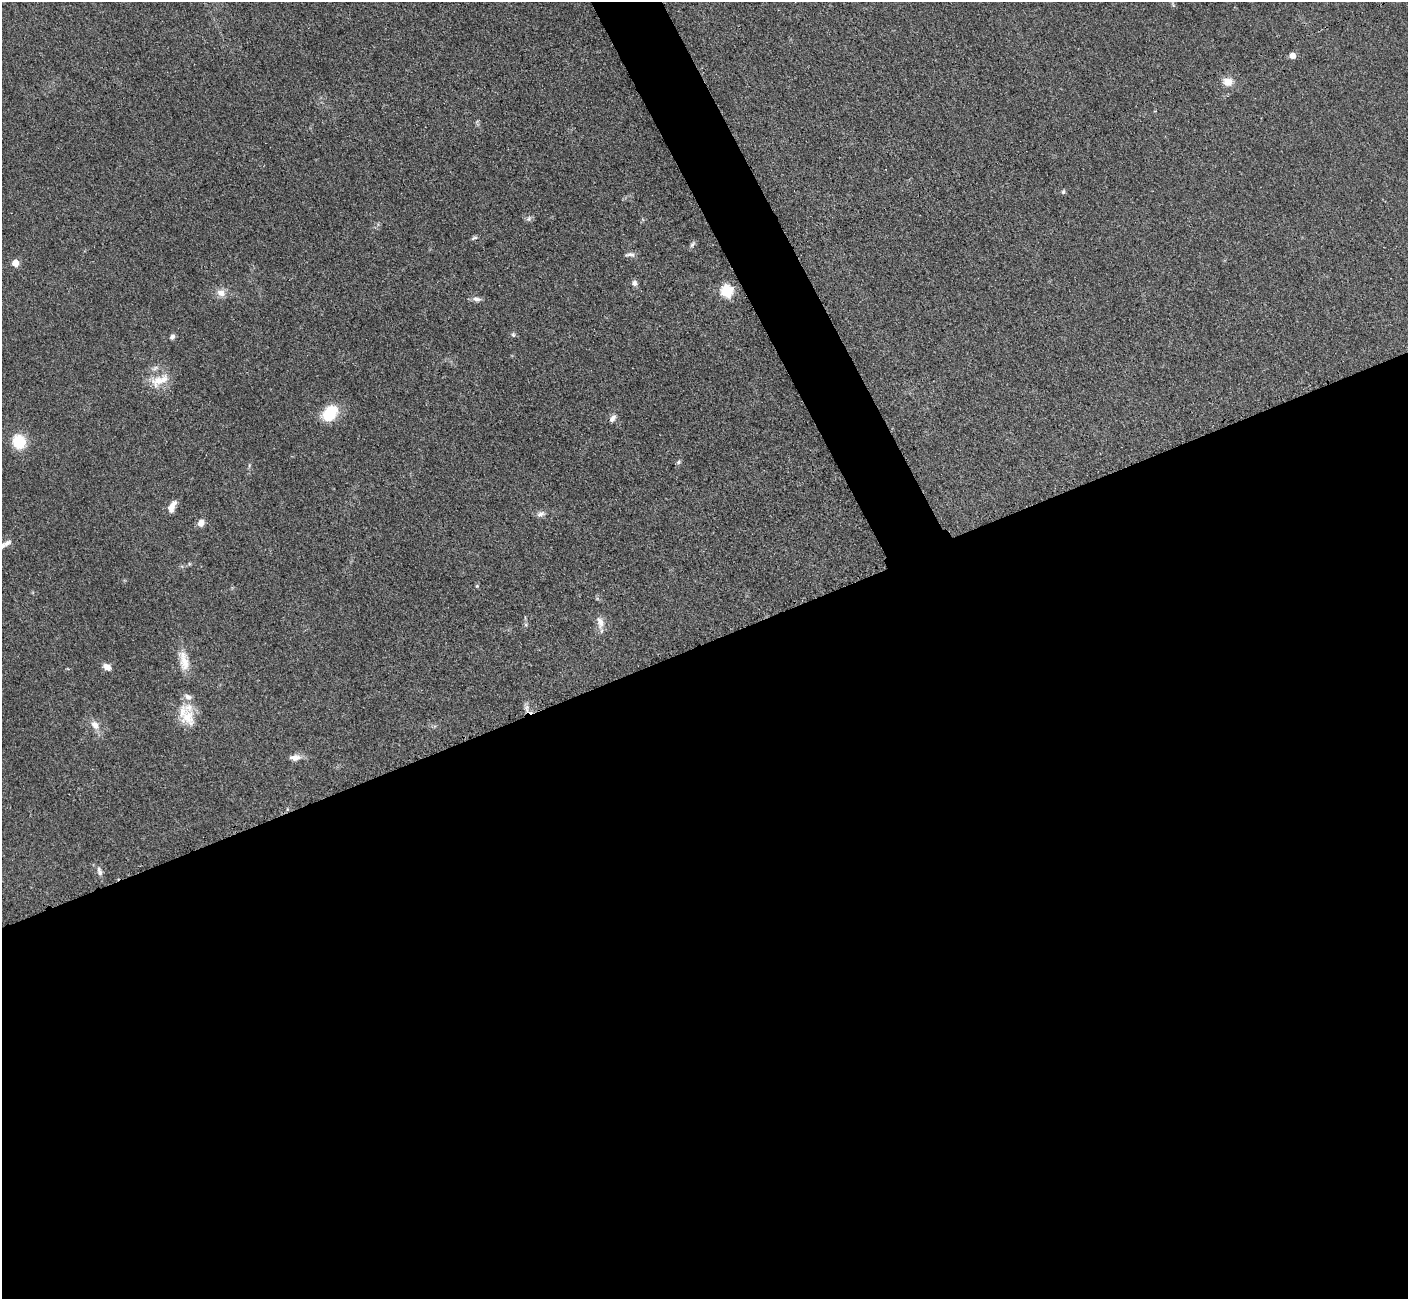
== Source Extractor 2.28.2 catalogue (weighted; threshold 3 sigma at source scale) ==
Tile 15 of 4 x 4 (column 3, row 4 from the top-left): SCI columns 2831-4236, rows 298-1594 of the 5660 x 5649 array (HDU 1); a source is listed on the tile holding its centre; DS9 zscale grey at full resolution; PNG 1410 x 1301 px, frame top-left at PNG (2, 2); no overlay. Shown black and unused: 53% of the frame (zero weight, under 3 of 4 exposures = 2% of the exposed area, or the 3 px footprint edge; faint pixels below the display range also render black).
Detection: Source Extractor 2.28.2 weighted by HDU 2 'WHT'; one run over the whole footprint, this tile lists its part. Background 0.0466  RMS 0.0052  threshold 0.0235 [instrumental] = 3 sigma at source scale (4.5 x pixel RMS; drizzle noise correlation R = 1.50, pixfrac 1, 0.05/0.05 arcsec/px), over >= 5 px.
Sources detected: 38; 5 inside a brighter listed object's ellipse — not listed separately; the other 33 listed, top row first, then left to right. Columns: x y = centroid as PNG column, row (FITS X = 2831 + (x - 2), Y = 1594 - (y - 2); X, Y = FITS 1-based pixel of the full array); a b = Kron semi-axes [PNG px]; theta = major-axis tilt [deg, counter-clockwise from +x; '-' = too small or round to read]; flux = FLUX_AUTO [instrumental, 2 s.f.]
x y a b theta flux
1292 56 5 5 - 5.4
1228 82 10 9 - 5.6
1063 192 5 5 - 0.95
529 219 8 6 47 1.3
474 238 9 4 17 0.94
692 244 10 5 58 1.2
630 254 13 5 -4 1.9
15 263 5 5 - 9
635 283 7 6 - 2
726 291 6 6 - 53
221 293 10 9 - 4.2
477 299 11 7 -10 2.1
513 335 6 5 - 0.85
172 337 8 5 52 1.5
159 380 31 14 24 10
330 413 20 13 52 17
612 418 11 6 51 2.3
19 442 13 11 -78 18
678 462 7 5 50 0.95
171 508 12 8 78 3.5
541 514 12 7 21 2.1
201 523 7 6 - 4.1
7 543 13 7 28 2.4
477 586 4 4 - 0.54
600 622 17 10 -78 4.4
526 625 6 4 -72 0.74
184 661 27 12 -77 8.3
107 667 9 6 -28 3.8
527 708 14 4 -83 2
187 717 24 19 -69 12
95 725 13 9 -54 4.1
295 757 16 8 3 3.7
100 873 8 7 - 1.6
Overlapping masked pixels (flux is a lower limit): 1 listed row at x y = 527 708